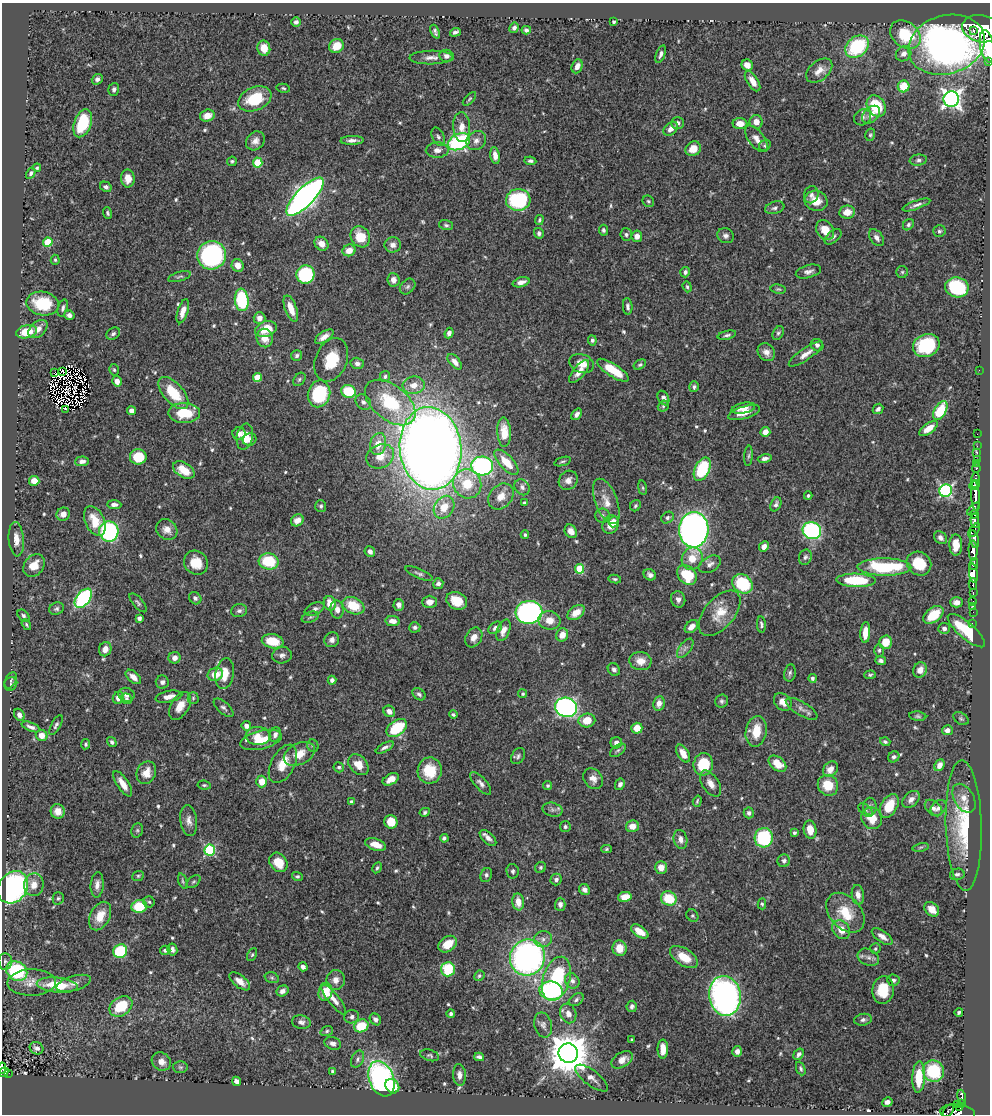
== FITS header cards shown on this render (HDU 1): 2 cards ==
NAXIS1  =                  988
NAXIS2  =                 1112

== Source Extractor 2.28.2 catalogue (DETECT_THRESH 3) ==
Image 988 x 1112 px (HDU 1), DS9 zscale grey, 1 PNG px = 1 image px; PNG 992 x 1116 px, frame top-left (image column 1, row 1112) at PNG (2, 3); each listed source drawn as its Kron ellipse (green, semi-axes under 4 px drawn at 4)
Background 0.609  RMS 0.015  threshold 0.0447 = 3 sigma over >= 5 px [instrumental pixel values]
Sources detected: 618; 10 with non-positive FLUX_AUTO (blend fragments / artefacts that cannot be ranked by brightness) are neither listed nor drawn; of the other 608, the 500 brightest by FLUX_AUTO listed and drawn (108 fainter detections omitted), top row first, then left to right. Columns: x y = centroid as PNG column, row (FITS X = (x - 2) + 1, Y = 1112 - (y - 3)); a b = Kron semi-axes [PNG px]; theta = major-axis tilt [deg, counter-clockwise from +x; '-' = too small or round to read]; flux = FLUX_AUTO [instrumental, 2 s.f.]
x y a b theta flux
296 22 5 4 - 3
614 22 3 3 - 2
514 28 5 4 - 4.1
981 29 19 13 -11 4700
526 30 5 4 - 2.5
973 30 3 2 - 240
435 32 7 4 -67 2.6
455 32 5 3 - 2.5
905 35 17 12 -37 42
946 45 39 29 16 860
336 46 7 6 - 17
987 46 16 6 -80 2400
857 47 13 10 38 75
264 48 7 6 - 13
661 54 9 4 70 3.4
904 54 8 7 - 5.7
446 56 7 6 - 4.1
431 58 21 7 1 7.4
988 61 3 2 - 40
747 65 6 5 - 6.7
577 66 7 5 67 6.1
819 71 15 9 40 10
97 79 5 5 - 3.1
752 81 11 5 -57 9
904 86 6 6 - 26
283 88 7 4 -12 1.6
114 89 6 5 - 2.6
255 99 17 11 23 43
469 99 8 4 46 1.7
951 99 8 7 - 480
876 106 11 8 -57 43
871 115 10 7 43 7.8
207 116 7 6 - 11
862 117 9 7 37 3.7
756 122 7 6 - 9.2
83 123 14 8 71 50
677 123 6 5 - 4.1
740 124 7 5 -3 10
462 127 15 8 -86 11
671 129 8 5 42 7.5
870 135 6 5 - 1.7
438 137 10 6 -64 2.8
756 139 16 8 -52 7.7
352 140 11 4 2 4.7
255 141 10 8 46 6.3
476 141 10 9 - 5.9
459 142 11 8 25 120
765 146 6 5 - 1.6
693 149 8 7 - 13
437 150 11 7 2 6.2
495 156 8 4 -82 6.4
918 160 8 5 6 2.7
232 161 5 4 - 1.7
530 161 6 4 -8 2.5
258 162 5 4 - 33
37 168 4 4 - 1.6
31 173 6 4 59 2.3
128 178 9 7 -87 10
106 187 6 5 - 2.9
811 195 9 7 70 3.7
305 197 25 9 46 650
518 200 12 11 - 87
648 201 6 5 - 1.8
816 201 11 10 - 16
916 205 15 4 20 4
775 208 10 6 17 3.5
847 212 8 6 7 9.6
108 213 6 4 -70 1.7
539 220 5 3 - 1.7
446 225 7 5 -17 1.9
908 225 6 5 - 2.4
603 230 5 4 - 2.3
825 230 10 8 -58 17
939 231 6 6 - 2.3
539 233 5 5 - 2.2
626 235 6 6 - 2.5
637 236 6 5 - 6
726 236 8 7 - 3.8
360 237 11 9 -59 22
833 237 10 5 40 3.2
876 238 9 6 -54 4.3
48 242 5 4 - 30
321 244 7 6 - 8.3
393 245 8 7 - 5.3
349 250 7 5 25 10
212 255 14 14 - 170
55 260 5 4 - 1.5
238 265 6 6 - 7.3
685 272 5 4 - 2.7
808 272 13 6 16 4.6
902 272 6 6 - 1.7
305 274 9 9 - 91
180 277 12 4 16 2.3
393 280 7 6 - 5.7
521 282 9 4 17 5.6
408 287 9 6 45 3
687 287 5 4 - 1.8
957 287 12 10 -10 82
778 289 7 4 -9 1.7
242 300 11 7 -83 67
43 303 16 11 -10 41
628 306 8 4 -85 3
63 308 9 4 73 2.8
291 309 14 5 -70 13
183 311 12 5 72 8.5
69 315 5 4 - 4.2
260 318 6 6 - 6.9
38 329 11 7 42 7.5
266 329 11 7 16 21
26 332 11 6 13 26
449 333 5 4 - 4.5
778 333 7 5 59 1.9
113 334 7 5 32 3
727 335 9 4 14 2.6
324 337 10 5 34 7.2
265 338 9 8 - 11
592 340 5 4 - 2
817 345 7 5 -44 3.6
926 345 13 11 21 66
766 352 9 8 - 6.5
806 354 20 6 34 7.8
297 356 5 5 - 2.5
331 360 23 15 67 32
455 362 9 5 -50 5.6
357 363 6 5 - 3.7
582 363 13 9 -19 12
640 365 7 4 31 1.7
114 370 6 4 -73 1.7
613 370 18 6 -33 29
979 370 2 2 - 70
62 371 2 2 - 1.5
55 372 4 2 - 4.6
579 372 14 6 50 7.7
385 376 6 5 - 2.2
257 377 4 4 - 20
299 379 7 5 51 2
117 381 5 4 - 7
414 385 11 8 6 9
694 387 5 5 - 2.3
348 391 7 6 - 37
173 393 19 10 -48 34
319 394 13 11 76 77
663 398 7 5 -62 4.1
363 402 8 7 - 3.2
390 402 29 17 -39 57
663 406 6 5 - 1.8
743 408 12 5 11 6.9
66 409 4 3 - 2
878 409 6 4 44 3.3
940 410 10 5 59 46
131 411 4 4 - 5.3
184 413 16 10 -1 32
744 413 16 6 16 12
576 414 6 4 51 3.8
929 428 11 5 35 12
504 432 15 7 -87 11
765 432 5 5 - 8.7
239 433 6 6 - 4.4
977 434 2 2 - 12
245 437 13 8 78 12
250 439 7 6 - 6.8
378 444 11 8 75 11
977 446 2 2 - 13
431 448 41 30 -84 1700
977 452 3 2 - 25
380 456 14 11 26 13
748 456 10 4 85 2
138 457 8 7 - 32
765 458 7 4 11 3.7
977 459 2 2 - 14
82 461 7 5 4 4.3
562 461 8 3 17 1.7
506 462 16 7 -47 16
976 463 3 2 - 22
482 466 11 9 -8 170
976 468 4 3 - 25
702 469 12 7 64 59
184 470 12 7 -32 16
568 480 10 9 - 6.7
975 480 8 4 84 550
34 481 5 5 - 9.1
467 484 15 14 - 27
975 485 6 3 27 480
522 487 8 7 - 4.1
642 488 7 4 -81 1.5
946 491 6 6 - 170
975 495 15 3 -87 1100
501 496 14 11 48 12
808 496 4 3 - 1.7
606 501 24 11 -69 14
524 503 4 3 - 1.8
776 504 7 5 64 3.1
114 505 7 4 -2 3.6
321 506 6 5 - 2.1
635 506 6 5 - 1.6
444 507 12 9 57 19
974 509 8 4 45 130
63 514 7 6 - 6.6
974 514 4 3 - 120
602 516 7 7 - 2.9
667 518 7 5 35 2.6
297 520 6 5 - 8.2
95 521 16 9 -65 21
975 521 7 3 -86 360
614 522 6 5 - 5.4
610 525 9 8 - 14
167 529 11 9 -40 8
694 530 18 14 86 540
974 530 8 4 53 380
109 531 10 9 - 150
571 531 7 5 -59 7.3
812 531 9 8 - 140
525 535 4 3 - 1.6
940 538 7 5 -47 4.3
16 539 17 7 -85 8.9
974 539 9 4 -78 370
956 545 10 6 -90 14
764 547 5 4 - 5.9
973 550 10 4 -88 1200
370 552 6 5 - 4.2
805 557 8 6 68 2.9
692 559 11 10 - 15
269 561 10 8 -13 44
196 563 13 11 -45 18
710 564 12 7 30 5
919 564 13 11 -38 30
974 564 6 3 78 250
34 565 12 9 50 14
884 567 27 8 -1 82
580 569 5 4 - 46
419 573 14 4 -23 3.1
973 573 10 4 -82 1200
650 575 6 5 - 3.4
687 575 11 8 -45 41
615 579 6 4 -9 1.6
856 580 19 6 -1 53
438 584 5 5 - 3.3
742 584 11 9 -38 54
973 584 6 3 88 140
973 593 3 2 - 100
83 598 11 6 51 130
195 598 7 5 -45 2.7
678 599 8 7 - 4.8
457 601 11 8 -26 17
429 602 7 6 - 8.5
957 602 6 5 - 6.3
973 602 3 3 - 41
138 603 12 5 -49 2.4
330 603 7 6 - 15
399 605 6 5 - 4.8
353 606 11 8 -23 28
973 606 2 2 - 8.3
56 609 7 6 - 2.4
315 609 10 6 23 3.9
337 609 9 6 -82 6.7
239 611 8 6 12 2.9
529 612 13 11 5 260
973 612 2 2 - 10
576 613 9 6 36 11
720 613 27 15 49 23
933 615 11 7 38 26
23 616 7 5 -48 2.3
310 617 9 5 21 2.1
139 618 4 4 - 2.9
549 620 11 9 -8 11
393 621 7 5 -7 7
26 624 6 4 -54 1.8
972 624 3 2 - 18
761 625 8 4 -84 2.4
415 627 5 5 - 2.9
691 627 8 5 44 7.1
495 628 7 5 37 3.7
944 628 6 5 - 4.1
503 630 11 6 68 8.2
966 631 23 8 -41 48
865 633 10 5 86 14
562 635 7 6 - 9.7
474 637 10 8 60 7.3
332 640 8 7 - 4.8
273 641 11 7 -11 24
886 642 7 6 - 19
685 648 11 5 52 3.9
105 649 7 6 - 6.9
879 650 6 5 - 2
282 655 10 8 10 4.4
175 658 6 6 - 5.7
640 661 11 9 -8 11
881 661 5 4 - 3.2
614 669 7 5 -53 3.4
920 670 8 6 63 7.7
790 673 8 5 80 2.5
215 674 8 6 21 15
225 674 16 9 81 16
870 675 6 4 2 1.7
133 677 9 5 -41 7.4
812 678 4 4 - 3
11 680 9 5 63 2.1
332 680 4 4 - 3
162 682 6 6 - 3.7
11 684 7 6 - 2.3
419 694 7 5 -38 2.6
523 694 5 4 - 1.8
126 695 8 7 - 6.1
169 697 13 5 11 8.9
118 698 6 5 - 7.6
193 698 5 5 - 1.7
127 699 6 5 - 2.1
722 701 6 6 - 2.3
783 702 10 7 -45 9.3
659 703 7 5 80 6.5
180 706 15 9 59 12
566 707 11 9 -13 290
224 708 12 5 -41 3.4
802 709 18 7 -31 5.8
389 711 6 5 - 5.4
19 715 6 5 - 4
453 715 4 3 - 1.7
918 716 8 4 -6 2
961 719 8 5 -36 2.1
587 720 8 7 - 17
56 725 11 4 61 2.7
246 726 5 4 - 5.9
31 727 10 4 -22 3.9
397 728 11 7 36 47
637 728 5 5 - 14
947 730 5 5 - 4.8
756 731 15 10 80 22
42 735 6 5 - 8.9
275 735 7 5 67 4.2
258 736 12 9 -1 11
261 740 21 9 14 20
112 742 5 4 - 2.2
885 742 5 4 - 2.1
616 743 6 5 - 6
86 744 5 4 - 1.9
313 746 6 5 - 1.7
385 747 10 4 29 3.4
618 750 9 5 36 2.6
683 753 10 5 -60 9.8
299 754 16 10 25 15
518 756 9 6 56 2.8
894 757 6 5 - 2.8
283 764 21 11 62 18
703 764 11 9 80 42
777 764 10 6 -39 19
358 765 12 8 -47 13
939 765 6 4 62 6.2
339 767 5 5 - 2.1
830 769 8 6 49 9.8
430 771 13 12 - 31
146 773 11 9 66 12
391 779 8 5 27 9.5
593 779 11 9 -52 6.9
262 781 6 5 - 13
481 783 14 6 -48 4.6
123 784 15 5 -57 11
620 784 6 5 - 3.8
711 784 15 8 -56 8.2
204 785 7 4 -8 1.8
828 785 11 10 - 23
548 786 4 4 - 2
964 798 16 10 -60 9.9
911 799 10 7 44 5.9
697 801 5 3 - 1.5
351 802 4 4 - 2.6
870 806 9 6 -89 3.5
889 806 13 8 60 24
933 808 10 6 -41 4.3
938 808 9 6 41 4.7
552 810 10 6 -13 3.7
866 810 8 5 -39 2.5
58 811 7 7 - 7.2
425 812 5 4 - 1.8
749 813 5 5 - 2.7
872 818 11 10 - 18
189 821 15 8 -82 6.8
391 822 7 6 - 20
964 825 65 18 -88 68
632 826 6 6 - 9.6
565 827 5 5 - 2.1
137 830 7 5 69 2.1
810 830 9 6 -80 14
794 832 4 3 - 1.9
444 838 4 4 - 2.5
488 838 10 5 -43 5.4
764 838 9 9 - 75
680 839 10 6 -78 5.7
376 845 11 6 -18 11
920 847 8 4 10 1.5
606 849 5 4 - 1.6
210 850 5 5 - 110
784 861 6 6 - 3
278 862 10 8 -53 17
541 867 6 5 - 1.6
661 867 6 6 - 9.4
377 868 6 4 60 1.9
513 871 7 6 - 2.2
957 874 7 5 12 2.7
486 875 7 5 66 2.3
138 876 6 5 - 1.5
297 876 5 4 - 1.8
556 879 6 5 - 3.6
183 881 8 4 -72 1.6
193 882 8 5 37 1.8
34 885 11 10 - 9.9
97 885 13 6 86 6.2
13 887 17 14 54 270
585 890 6 5 - 5
858 895 10 6 -82 6.5
625 897 7 5 13 14
58 898 6 5 - 1.8
669 898 8 7 - 29
149 902 5 5 - 1.9
518 902 8 6 -83 11
560 904 7 5 89 4.1
762 904 5 4 - 1.5
139 906 8 6 8 36
932 909 8 6 -43 9.2
845 913 23 15 -48 31
100 916 15 9 63 18
692 916 7 5 -51 1.7
841 930 10 8 -52 14
640 932 10 5 -33 11
882 937 12 5 -36 6.7
543 939 9 8 - 5
448 944 10 7 35 16
620 948 8 7 - 13
875 949 5 5 - 1.6
165 950 5 4 - 2.5
172 950 6 5 - 3.9
120 951 7 6 - 58
252 955 7 4 63 1.5
527 957 18 17 - 320
684 957 15 8 -33 19
868 957 11 8 -26 5.4
5 962 8 6 -86 2.7
303 967 5 4 - 4.1
448 969 7 7 - 43
17 971 11 9 -33 91
479 976 5 4 - 1.8
272 978 7 5 -18 1.9
556 979 23 13 72 74
336 980 10 9 - 6.8
893 980 6 5 - 3.1
240 981 12 6 -38 8.2
572 981 8 7 - 4.2
32 983 24 13 1 15
74 983 18 7 16 6.7
57 985 20 7 -6 33
883 990 14 10 84 29
282 991 6 5 - 4.7
551 991 12 9 -8 130
325 992 8 6 72 21
725 996 20 16 -82 400
333 999 19 5 -51 10
576 1000 8 5 36 2.8
121 1006 12 9 35 39
632 1006 6 5 - 2.6
959 1012 4 3 - 2.3
568 1013 10 8 -71 7.5
451 1014 4 4 - 2.3
352 1017 7 6 - 3.4
375 1019 6 5 - 4
863 1020 9 6 9 3.3
301 1022 9 7 -13 3.8
543 1025 13 8 -76 5
361 1026 7 6 - 29
327 1031 6 5 - 2
632 1040 4 3 - 1.6
333 1043 8 6 -21 4.8
37 1048 7 6 - 4.1
663 1049 9 5 89 10
737 1051 5 5 - 4.7
568 1053 10 9 - 3300
799 1054 6 4 57 3.6
430 1055 10 5 -16 2.1
479 1057 5 4 - 3
358 1059 9 6 66 3.1
622 1060 11 7 31 9.2
161 1062 10 8 -38 7.8
180 1067 7 6 - 2.2
2 1068 5 2 - 79
801 1069 7 4 -67 1.9
333 1071 4 3 - 2.1
933 1071 11 10 - 51
3 1072 5 4 - 70
9 1073 3 2 - 4.9
459 1075 11 6 -86 5.4
919 1077 15 6 87 28
592 1078 20 7 -37 7.4
382 1079 18 12 -69 210
236 1081 5 4 - 4.1
392 1086 7 6 - 23
961 1097 7 3 -80 190
887 1102 5 4 - 3.9
962 1103 4 3 - 150
957 1104 3 3 - 49
960 1108 3 3 - 26
948 1111 7 4 58 150
958 1112 17 7 -6 390
At the frame edge (FLAGS 8, measured only in part): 6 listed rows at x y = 981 29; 987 46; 988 61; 2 1068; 948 1111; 958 1112
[108 fainter detections neither listed nor drawn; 10 non-positive-flux detections neither listed nor drawn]